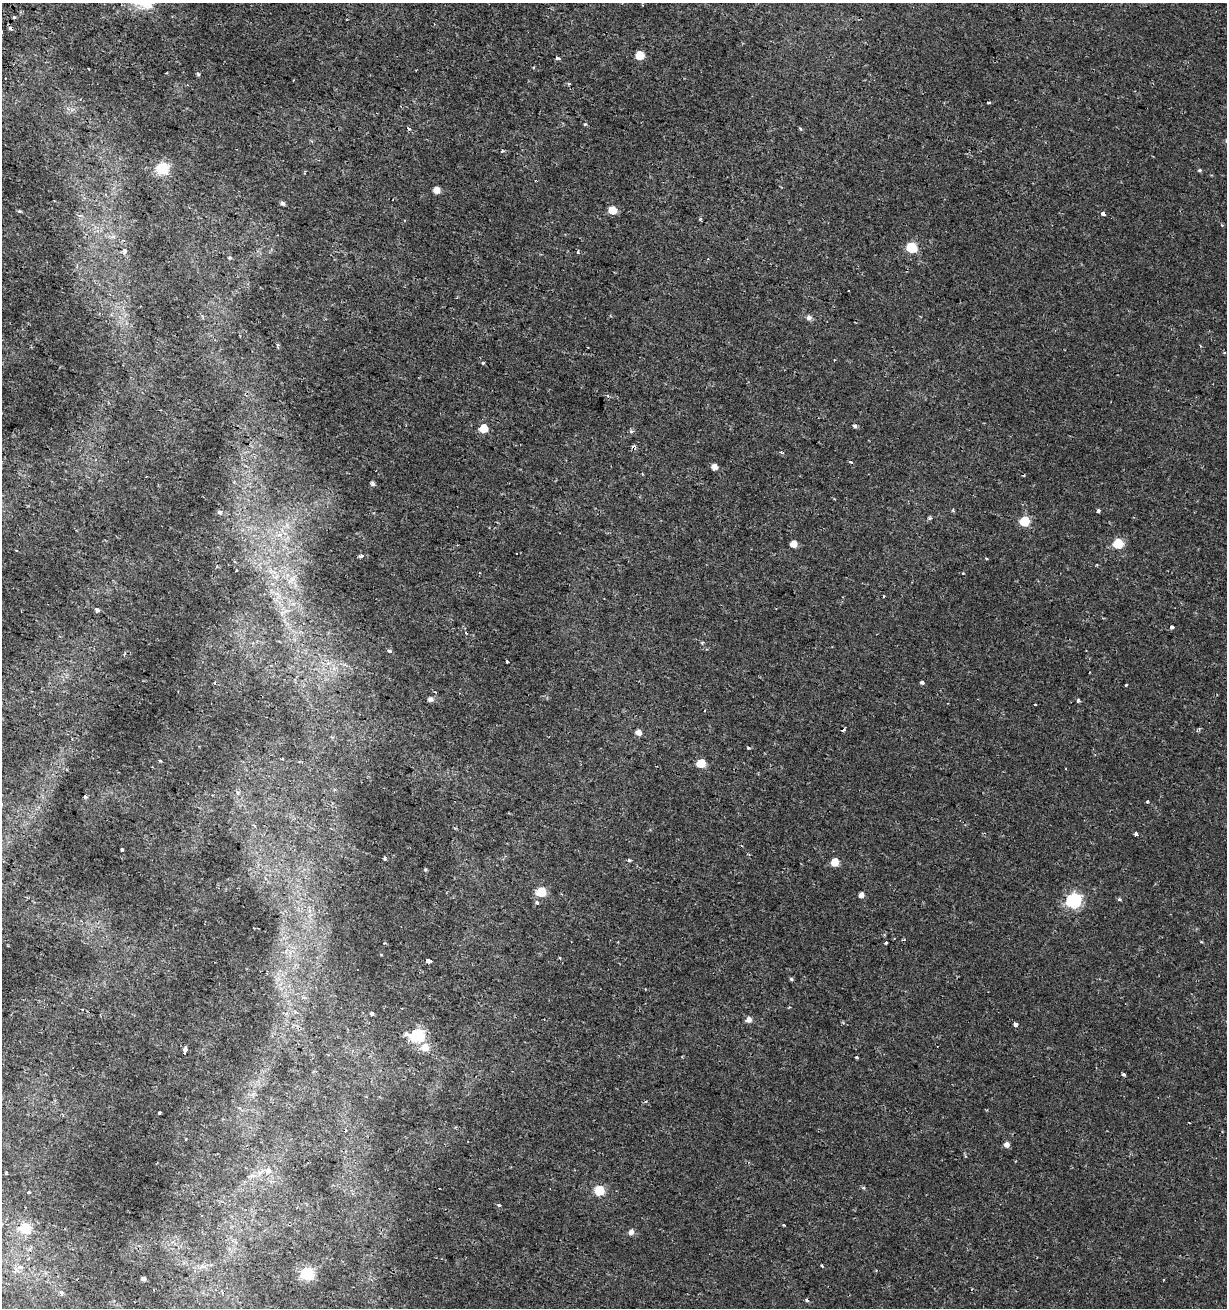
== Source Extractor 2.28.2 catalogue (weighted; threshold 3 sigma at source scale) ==
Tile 11 of 4 x 4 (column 3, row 3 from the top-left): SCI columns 2772-3996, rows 1317-2622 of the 5480 x 5255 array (HDU 1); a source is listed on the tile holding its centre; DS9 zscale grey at full resolution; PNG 1229 x 1310 px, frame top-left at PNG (2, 3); no overlay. Shown black and unused: <1% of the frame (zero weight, under 2 of 3 exposures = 2% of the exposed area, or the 3 px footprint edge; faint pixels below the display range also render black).
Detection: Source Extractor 2.28.2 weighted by HDU 2 'WHT'; one run over the whole footprint, this tile lists its part. Background 0.00162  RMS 0.0025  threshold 0.0111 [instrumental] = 3 sigma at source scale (4.5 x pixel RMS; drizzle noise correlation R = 1.50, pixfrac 1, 0.0396/0.0396 arcsec/px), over >= 5 px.
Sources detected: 117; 10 cosmic-ray / hot-pixel residue — not listed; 1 inside a brighter listed object's ellipse — not listed separately; the other 106 listed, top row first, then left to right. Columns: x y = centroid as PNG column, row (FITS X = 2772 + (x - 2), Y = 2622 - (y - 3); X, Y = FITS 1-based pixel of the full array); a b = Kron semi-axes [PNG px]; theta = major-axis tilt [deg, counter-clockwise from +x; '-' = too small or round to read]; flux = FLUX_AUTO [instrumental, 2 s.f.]
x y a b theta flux
642 5 3 3 - 0.26
14 17 4 3 - 0.29
640 55 6 5 - 7
558 58 4 3 - 0.68
198 74 4 4 - 0.36
988 103 3 3 - 0.68
585 124 3 2 - 0.89
800 128 5 4 - 0.26
312 141 4 3 - 0.38
502 151 4 3 - 0.25
162 169 6 6 - 23
1200 170 5 4 - 0.33
436 190 5 5 - 2.3
283 203 5 4 - 0.56
612 210 6 5 - 4.8
1103 214 4 4 - 1.8
80 216 6 3 20 0.33
700 219 3 3 - 0.51
911 247 6 6 - 13
124 251 4 3 - 2.6
578 252 5 3 - 0.33
230 258 5 4 - 0.3
809 317 6 6 - 0.84
278 345 5 4 - 0.32
588 347 2 2 - 0.24
483 363 3 3 - 0.68
855 426 4 3 - 1.6
483 428 6 5 - 6.1
631 431 6 4 -7 0.49
781 452 5 3 - 0.27
850 462 4 3 - 0.34
714 467 5 5 - 1.6
1024 475 3 2 - 0.19
373 484 5 5 - 0.55
1098 511 4 4 - 0.7
220 512 7 6 - 0.61
930 518 4 3 - 0.64
1025 521 6 5 - 12
287 525 7 4 -72 0.7
279 535 11 4 11 1.2
794 544 5 5 - 2.5
1118 544 6 5 - 12
362 556 4 3 - 1.3
986 558 4 2 - 0.22
277 576 7 4 71 0.78
292 579 17 8 44 2.4
277 594 7 4 -19 0.84
883 596 3 2 - 0.34
97 610 5 4 - 0.75
1172 627 4 3 - 3.2
702 642 5 3 - 0.23
389 651 5 4 - 0.42
507 662 3 3 - 0.94
922 683 4 3 - 1
1126 685 3 2 - 0.64
430 699 7 5 -16 0.87
1078 701 5 4 - 0.38
1035 704 3 2 - 0.27
1199 729 4 4 - 0.3
843 730 5 3 - 0.35
639 732 6 6 - 1.2
748 748 4 4 - 0.29
160 761 4 3 - 0.43
701 763 6 5 - 6.4
85 797 4 3 - 0.33
1147 802 4 3 - 0.25
1135 834 3 3 - 1.2
122 849 3 3 - 2.3
385 859 4 3 - 0.38
629 860 4 3 - 0.42
835 862 5 5 - 4.8
425 870 5 4 - 0.29
541 892 6 5 - 11
861 895 5 5 - 1.1
1119 899 5 4 - 0.32
1074 901 7 6 - 47
537 902 4 4 - 0.76
886 943 3 3 - 0.75
560 958 3 3 - 0.22
428 961 5 4 - 2.7
791 979 5 4 - 0.34
789 1007 3 3 - 0.21
372 1014 4 3 - 0.68
749 1020 6 6 - 1.2
1015 1025 4 4 - 1.1
417 1036 8 6 2 35
425 1047 8 7 - 3.1
185 1049 4 3 - 2.2
856 1057 4 3 - 0.38
1124 1075 3 3 - 1.1
159 1113 3 3 - 0.74
186 1139 3 2 - 0.18
1007 1144 6 5 - 1.2
6 1173 5 4 - 0.31
863 1188 5 3 - 0.26
599 1191 6 5 - 13
29 1192 3 3 - 0.56
499 1205 4 3 - 0.37
784 1225 2 2 - 0.23
25 1228 7 6 - 12
631 1232 6 5 - 1
822 1266 3 3 - 0.27
20 1267 8 5 31 2.2
307 1274 6 6 - 32
143 1279 4 4 - 0.65
61 1293 7 5 77 0.67